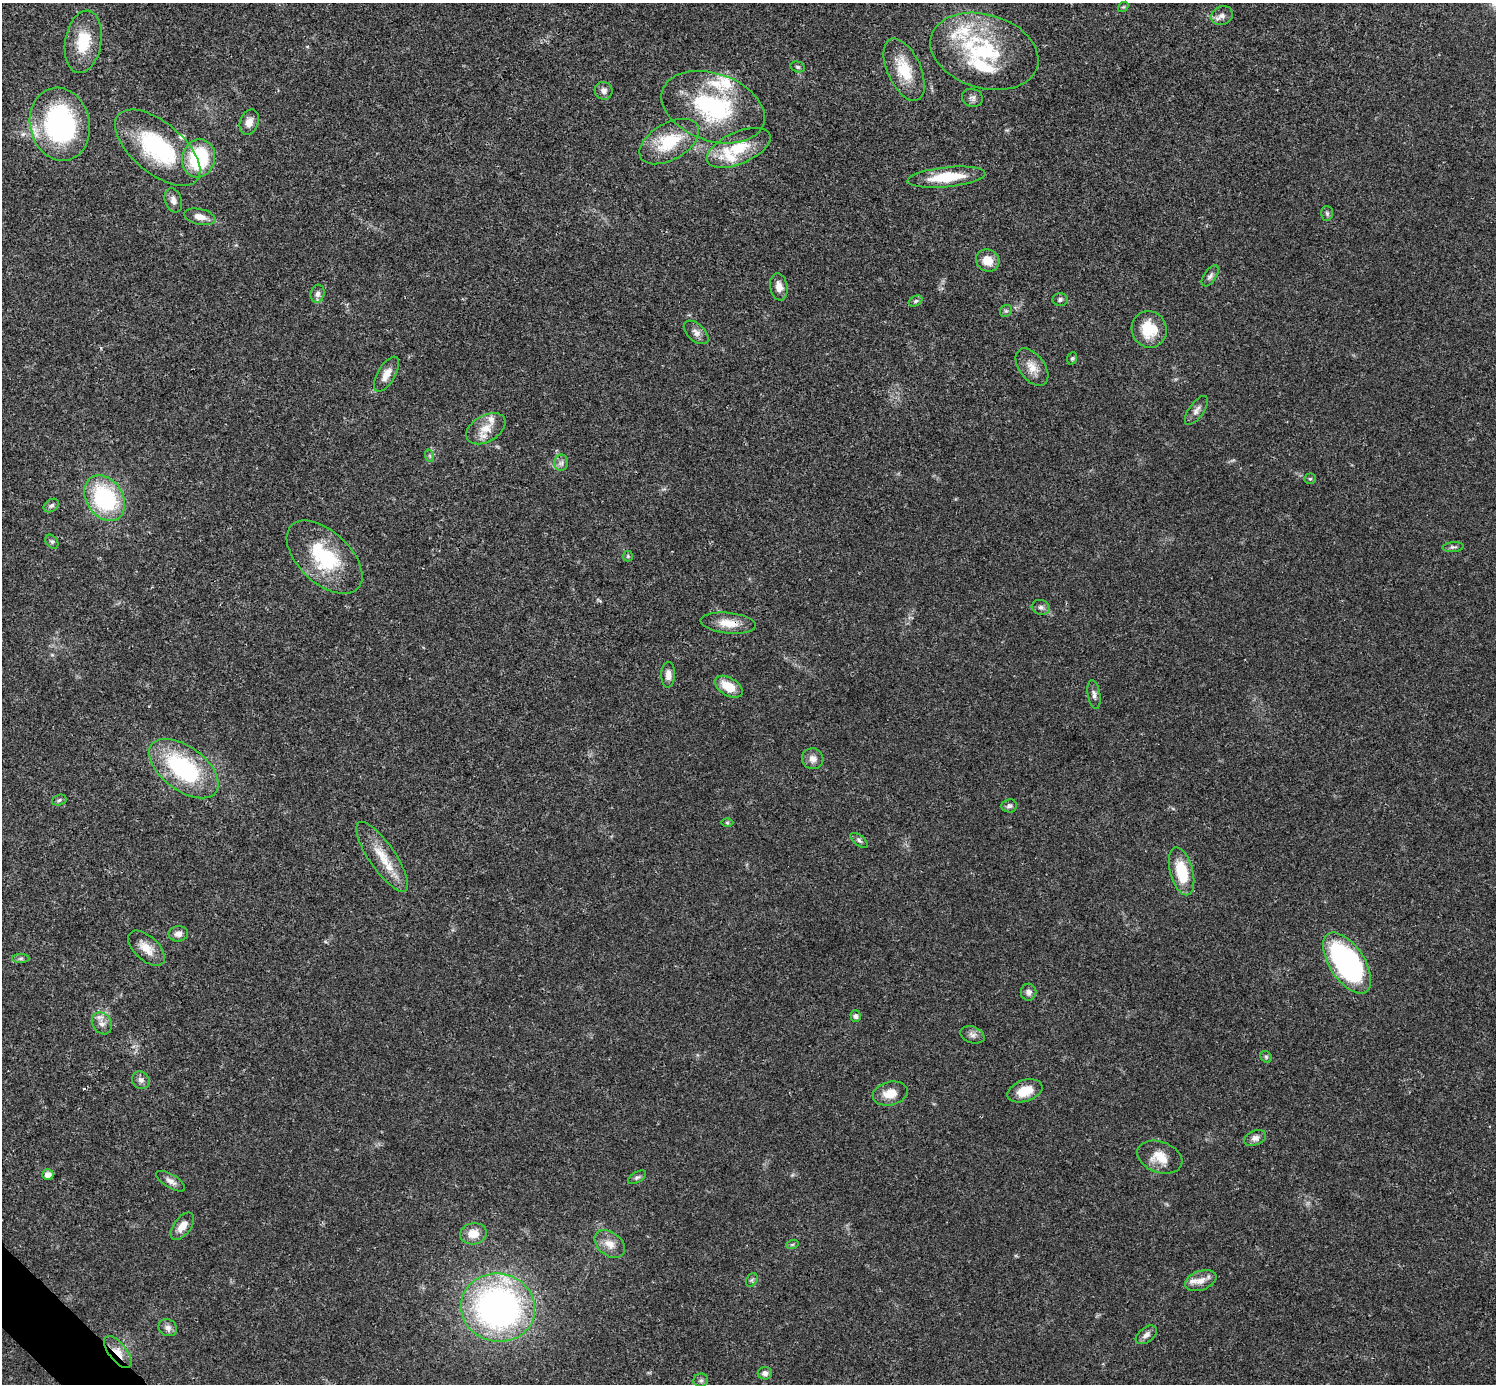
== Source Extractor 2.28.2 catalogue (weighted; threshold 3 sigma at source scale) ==
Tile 7 of 4 x 4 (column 3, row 2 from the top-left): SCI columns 2989-4482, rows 2921-4302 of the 5984 x 5984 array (HDU 1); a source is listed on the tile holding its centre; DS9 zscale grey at full resolution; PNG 1498 x 1386 px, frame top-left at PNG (2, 3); each listed source drawn as its Kron ellipse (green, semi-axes under 4 px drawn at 4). Shown black and unused: <1% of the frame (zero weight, under 3 of 4 exposures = <1% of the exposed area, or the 3 px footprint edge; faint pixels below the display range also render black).
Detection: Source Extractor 2.28.2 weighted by HDU 2 'WHT'; one run over the whole footprint, this tile lists its part. Background 0.021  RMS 0.0022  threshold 0.00997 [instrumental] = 3 sigma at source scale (4.5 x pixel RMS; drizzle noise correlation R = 1.50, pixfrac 1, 0.05/0.05 arcsec/px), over >= 5 px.
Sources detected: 94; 1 cosmic-ray / hot-pixel residue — neither listed nor drawn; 9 inside a brighter listed object's ellipse — not listed separately; the other 84 listed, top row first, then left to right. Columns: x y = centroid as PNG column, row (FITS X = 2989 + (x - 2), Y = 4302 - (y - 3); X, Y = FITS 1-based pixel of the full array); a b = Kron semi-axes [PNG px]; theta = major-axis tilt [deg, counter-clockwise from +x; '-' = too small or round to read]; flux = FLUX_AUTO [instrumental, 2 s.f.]
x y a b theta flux
1123 7 6 4 40 0.29
1222 16 11 9 24 1.2
83 42 31 18 80 8.1
984 51 55 37 -16 23
798 67 7 5 -16 0.41
904 70 33 16 -66 7.6
604 91 9 8 - 1.1
972 98 10 9 - 0.91
713 107 53 34 -19 25
249 122 13 9 72 1.8
60 124 37 30 -78 42
669 142 33 18 30 10
158 148 51 25 -40 22
739 148 34 16 24 8
199 158 19 16 76 16
946 177 39 10 6 8.3
173 200 12 8 -71 1.3
1327 213 7 6 - 0.46
200 217 16 7 -12 1.9
988 261 12 11 - 3.1
1210 276 12 6 55 0.81
779 287 14 8 -80 1.8
318 294 9 7 76 0.87
1060 299 7 6 - 0.54
916 301 7 5 28 0.52
1006 311 6 5 - 0.42
1149 329 18 17 - 6.9
696 332 15 8 -42 1.2
1072 358 6 5 - 0.33
1032 367 21 12 -53 2.9
386 374 19 9 59 2.3
1196 410 17 7 54 1.2
486 429 21 13 30 3.7
430 456 6 4 -71 0.34
561 463 8 7 - 0.75
1310 479 6 5 - 0.33
105 498 24 18 -56 23
51 505 8 6 32 0.66
52 541 8 5 -49 0.51
1453 547 11 5 4 0.55
628 556 5 5 - 0.28
324 557 46 26 -43 16
1041 607 9 7 -14 0.83
728 623 28 10 -6 3.6
668 675 13 7 88 1.5
729 687 15 9 -30 4.2
1094 695 14 6 -81 0.97
813 759 11 10 - 1.5
184 768 40 22 -37 25
59 800 7 5 18 0.45
1009 806 8 6 6 0.68
727 823 6 4 -1 0.29
859 840 10 5 -39 0.61
382 857 41 13 -56 6.1
1181 871 24 11 -75 7.9
178 934 10 7 7 1.2
146 948 22 12 -42 3.1
21 959 8 4 0 0.45
1347 963 35 17 -56 50
1029 992 8 8 - 0.92
856 1016 6 5 - 0.59
102 1023 11 9 -57 1.4
972 1035 12 8 -20 1.1
1266 1057 6 5 - 0.36
141 1080 9 8 - 0.96
1025 1091 18 10 18 4.4
890 1094 18 11 13 3.3
1255 1138 11 7 22 1.1
1160 1157 23 15 -20 4.1
48 1175 6 5 - 1.4
637 1177 10 5 31 0.56
171 1181 16 7 -31 1.2
182 1226 16 8 52 2.6
473 1234 13 10 11 2.9
610 1244 17 11 -39 2.5
792 1245 6 4 20 0.33
752 1280 7 5 60 0.45
1201 1281 16 9 21 2.2
498 1308 37 34 -12 84
168 1328 10 8 -32 1.1
1146 1335 12 7 37 1.1
118 1352 19 8 -51 2.6
765 1373 7 6 - 0.87
701 1380 7 6 - 0.56
Overlapping masked pixels (flux is a lower limit): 2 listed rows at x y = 728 623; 118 1352